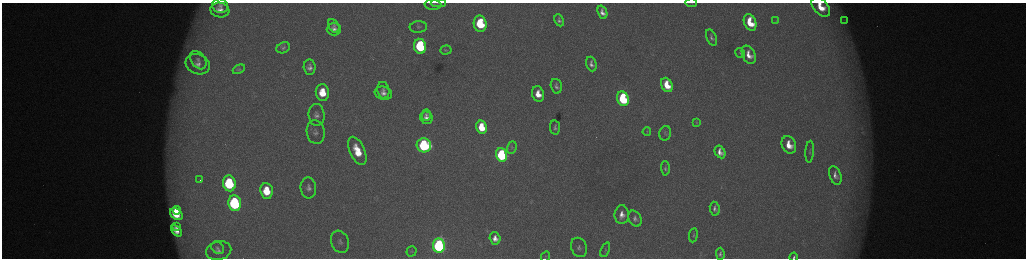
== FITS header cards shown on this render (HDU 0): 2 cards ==
NAXIS1  =                 2048 /fastest changing axis
NAXIS2  =                  512 /next to fastest changing axis

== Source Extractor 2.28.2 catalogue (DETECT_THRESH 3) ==
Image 2048 x 512 px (HDU 0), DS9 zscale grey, zoomed out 1/2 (1 PNG px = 2 x 2 image px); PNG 1028 x 260 px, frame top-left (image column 1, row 511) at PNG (2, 3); each listed source drawn as its Kron ellipse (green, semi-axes under 4 px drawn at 4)
Background 173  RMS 1.9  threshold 5.73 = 3 sigma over >= 5 px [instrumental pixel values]
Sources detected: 80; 5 cannot appear on this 1/2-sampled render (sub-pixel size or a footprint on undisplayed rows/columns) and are neither listed nor drawn; the other 75 listed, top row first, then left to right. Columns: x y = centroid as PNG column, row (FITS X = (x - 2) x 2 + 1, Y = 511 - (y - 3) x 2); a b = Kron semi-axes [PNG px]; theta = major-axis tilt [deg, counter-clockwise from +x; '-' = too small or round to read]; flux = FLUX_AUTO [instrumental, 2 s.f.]
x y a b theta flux
438 3 7 3 2 580
691 3 6 2 -2 270
433 5 8 5 -4 1100
220 6 8 7 - 1800
821 7 11 7 -48 9200
220 10 9 7 -8 3700
602 12 7 4 -70 2500
559 20 6 4 -64 1200
776 20 3 2 - 250
845 20 3 2 - 310
750 22 8 6 -67 12000
480 24 8 6 -79 24000
334 26 7 5 -57 1100
418 27 9 6 4 1300
334 29 7 6 - 2000
711 37 9 5 -67 1200
420 46 7 6 - 38000
283 48 7 5 25 970
446 50 6 4 6 640
740 53 5 3 - 500
749 55 10 6 -63 4500
198 60 10 7 -54 2100
198 64 12 9 -26 3800
591 64 7 5 -72 1900
310 67 8 6 -87 2000
239 69 6 4 27 610
667 85 7 5 -65 9600
556 86 7 5 -75 1300
383 90 8 6 -78 1600
322 93 8 6 -84 11000
383 93 9 6 -18 2500
538 94 8 6 -75 5800
623 99 7 5 -70 42000
316 115 11 8 -85 2400
426 115 6 4 89 940
426 118 6 6 - 2200
696 122 4 3 - 320
482 127 7 5 -76 11000
555 128 7 5 -81 1100
316 132 12 9 -80 2600
647 132 4 3 - 370
665 133 7 5 73 960
424 145 7 7 - 59000
789 145 9 7 -64 7200
512 148 6 4 70 690
357 151 15 7 -66 12000
720 152 7 5 -61 2900
810 152 11 3 86 980
501 155 7 5 -74 52000
665 168 7 4 -88 720
835 175 9 6 -70 2300
200 180 2 1 - 220
229 183 8 6 -82 36000
308 188 10 8 -85 2400
267 191 8 6 -83 11000
235 203 8 6 -82 62000
715 209 7 5 -83 1400
177 210 4 3 - 4000
176 214 7 5 -39 10000
622 215 9 7 89 3900
635 219 8 6 -61 1500
177 227 4 3 - 1500
177 231 6 4 -42 3300
693 235 7 4 82 620
495 238 6 5 - 3100
340 242 11 9 -68 2500
439 246 7 6 - 130000
579 247 10 7 -65 2200
218 248 7 5 -43 1200
605 250 8 3 67 750
219 251 13 9 13 2900
412 251 5 5 - 510
720 254 6 4 -89 1100
545 256 5 3 - 460
794 257 4 3 - 800
At the frame edge (FLAGS 8, measured only in part): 4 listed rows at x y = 438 3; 691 3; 821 7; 794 257
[5 sub-pixel or undisplayed-footprint detections neither listed nor drawn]